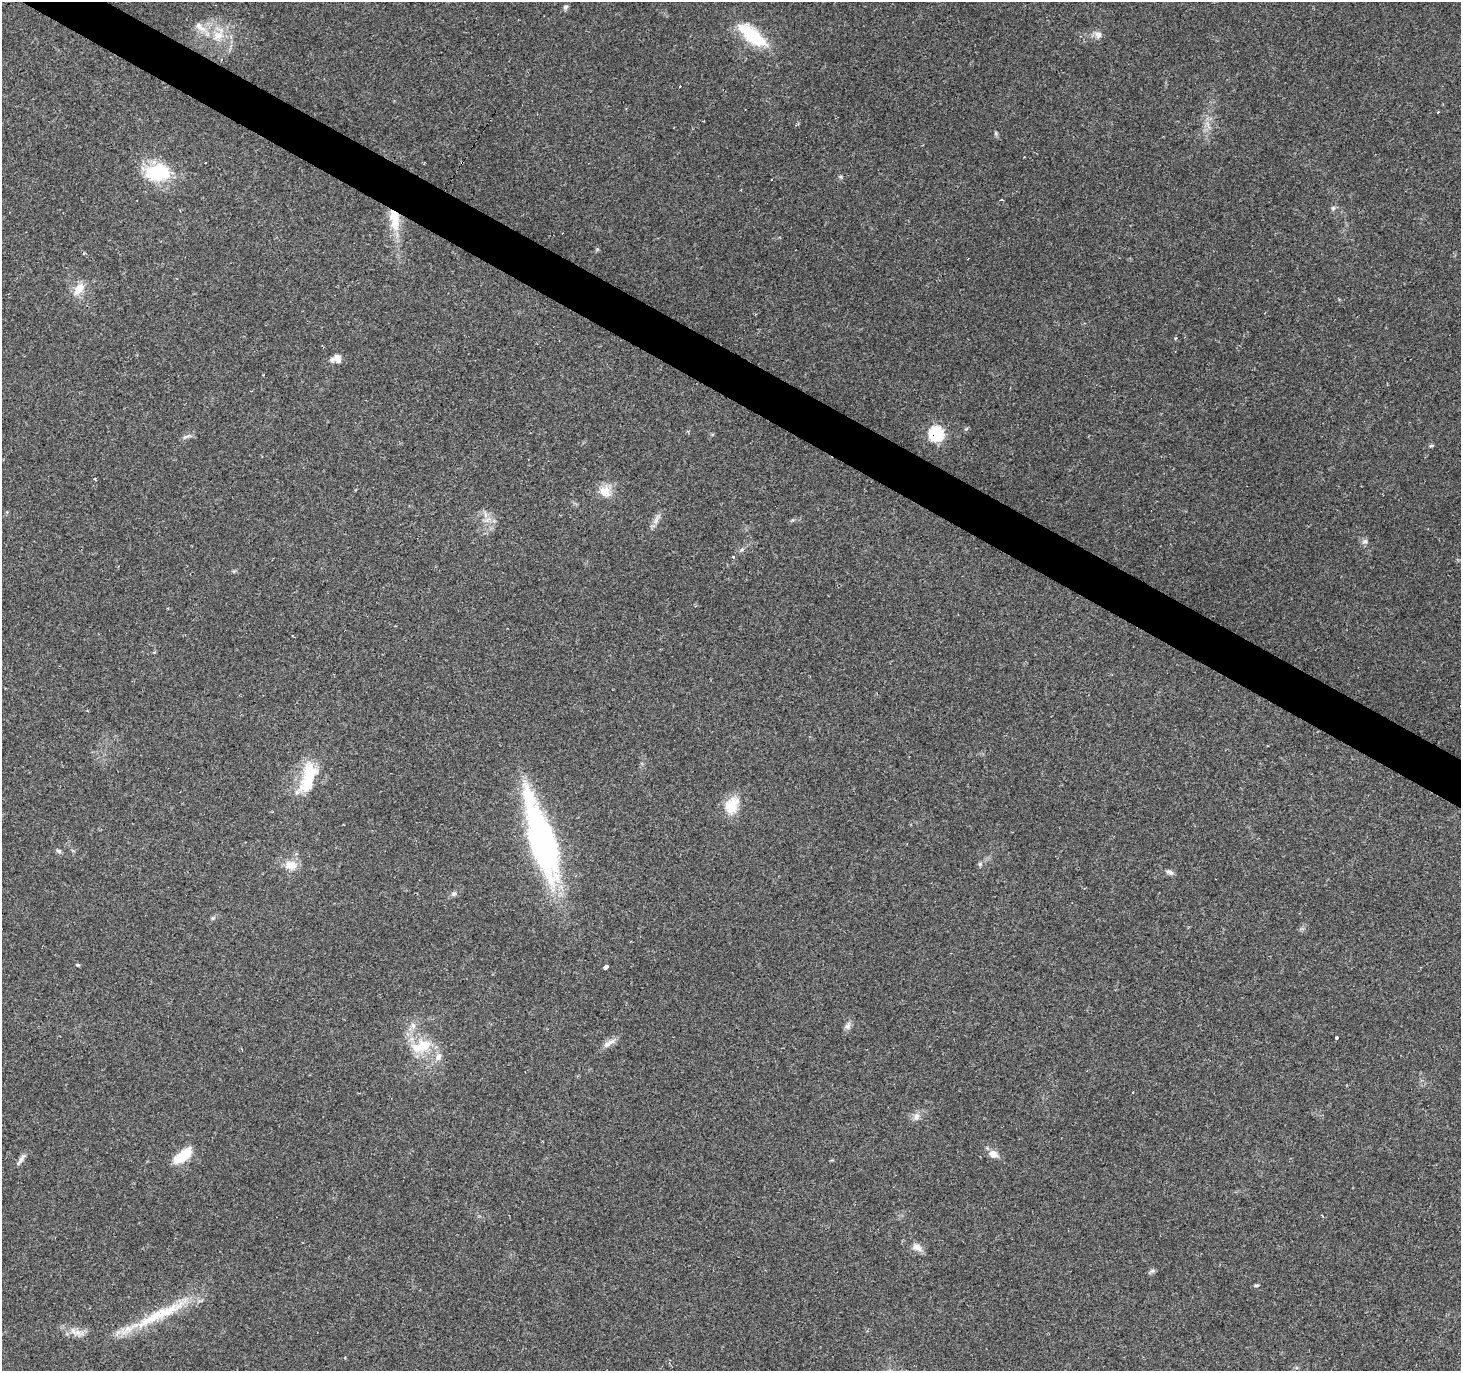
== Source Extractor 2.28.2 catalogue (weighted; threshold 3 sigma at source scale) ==
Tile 11 of 4 x 4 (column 3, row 3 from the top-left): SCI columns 2921-4379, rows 1558-2926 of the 5843 x 5920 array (HDU 1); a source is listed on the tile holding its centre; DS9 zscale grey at full resolution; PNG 1463 x 1373 px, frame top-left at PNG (2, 2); no overlay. Shown black and unused: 3% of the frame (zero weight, under 2 of 3 exposures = <1% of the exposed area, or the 3 px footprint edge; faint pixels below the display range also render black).
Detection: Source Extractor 2.28.2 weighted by HDU 2 'WHT'; one run over the whole footprint, this tile lists its part. Background 0.0649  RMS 0.0047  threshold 0.0211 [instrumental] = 3 sigma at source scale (4.5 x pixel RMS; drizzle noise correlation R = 1.50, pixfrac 1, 0.0396/0.0396 arcsec/px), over >= 5 px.
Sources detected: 55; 8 cosmic-ray / hot-pixel residue — not listed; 2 inside a brighter listed object's ellipse — not listed separately; the other 45 listed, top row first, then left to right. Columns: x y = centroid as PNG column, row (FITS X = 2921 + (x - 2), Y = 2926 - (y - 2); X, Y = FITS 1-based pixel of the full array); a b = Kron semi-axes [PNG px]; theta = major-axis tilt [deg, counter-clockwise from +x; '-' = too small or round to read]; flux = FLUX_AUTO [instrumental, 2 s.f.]
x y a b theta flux
565 7 7 6 - 1.2
200 27 18 8 -40 4.4
218 35 17 13 45 8.1
752 35 36 14 -39 24
1098 35 10 8 -46 2.3
996 133 6 4 -89 0.69
157 172 22 14 3 34
772 179 3 2 - 0.64
1333 208 6 6 - 0.98
394 220 31 13 -82 13
79 289 19 10 54 6.1
336 358 13 10 20 3.7
966 429 6 4 41 0.64
936 434 7 7 - 59
186 437 14 4 23 1.5
1431 446 6 4 6 0.69
605 491 17 14 -7 6.2
485 515 7 5 -90 1.5
656 519 21 4 67 2.4
1365 541 8 6 29 1.4
733 557 3 3 - 1.4
308 777 46 18 72 21
732 805 24 17 68 10
542 843 78 28 -74 120
58 851 6 5 - 0.93
980 864 6 5 - 0.88
291 865 16 12 -4 5.9
1170 872 10 6 -30 1.5
454 893 7 6 - 1.2
77 965 4 3 - 0.98
606 966 4 3 - 3.8
413 1025 9 6 -63 1.8
848 1026 11 7 71 2
1336 1037 3 3 - 1.7
609 1043 21 6 32 3.2
421 1046 32 17 18 14
916 1116 11 8 76 2.4
993 1154 11 9 -24 3.8
183 1156 23 10 38 13
21 1160 18 5 56 2
917 1247 14 9 -31 3.2
1152 1271 7 4 18 0.96
1256 1285 5 4 - 0.81
151 1318 70 12 29 25
77 1332 10 9 - 3.1
Overlapping masked pixels (flux is a lower limit): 2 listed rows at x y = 394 220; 936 434
Unlisted compact peaks at least as high as the median listed source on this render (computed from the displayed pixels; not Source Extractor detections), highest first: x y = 597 249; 841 177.